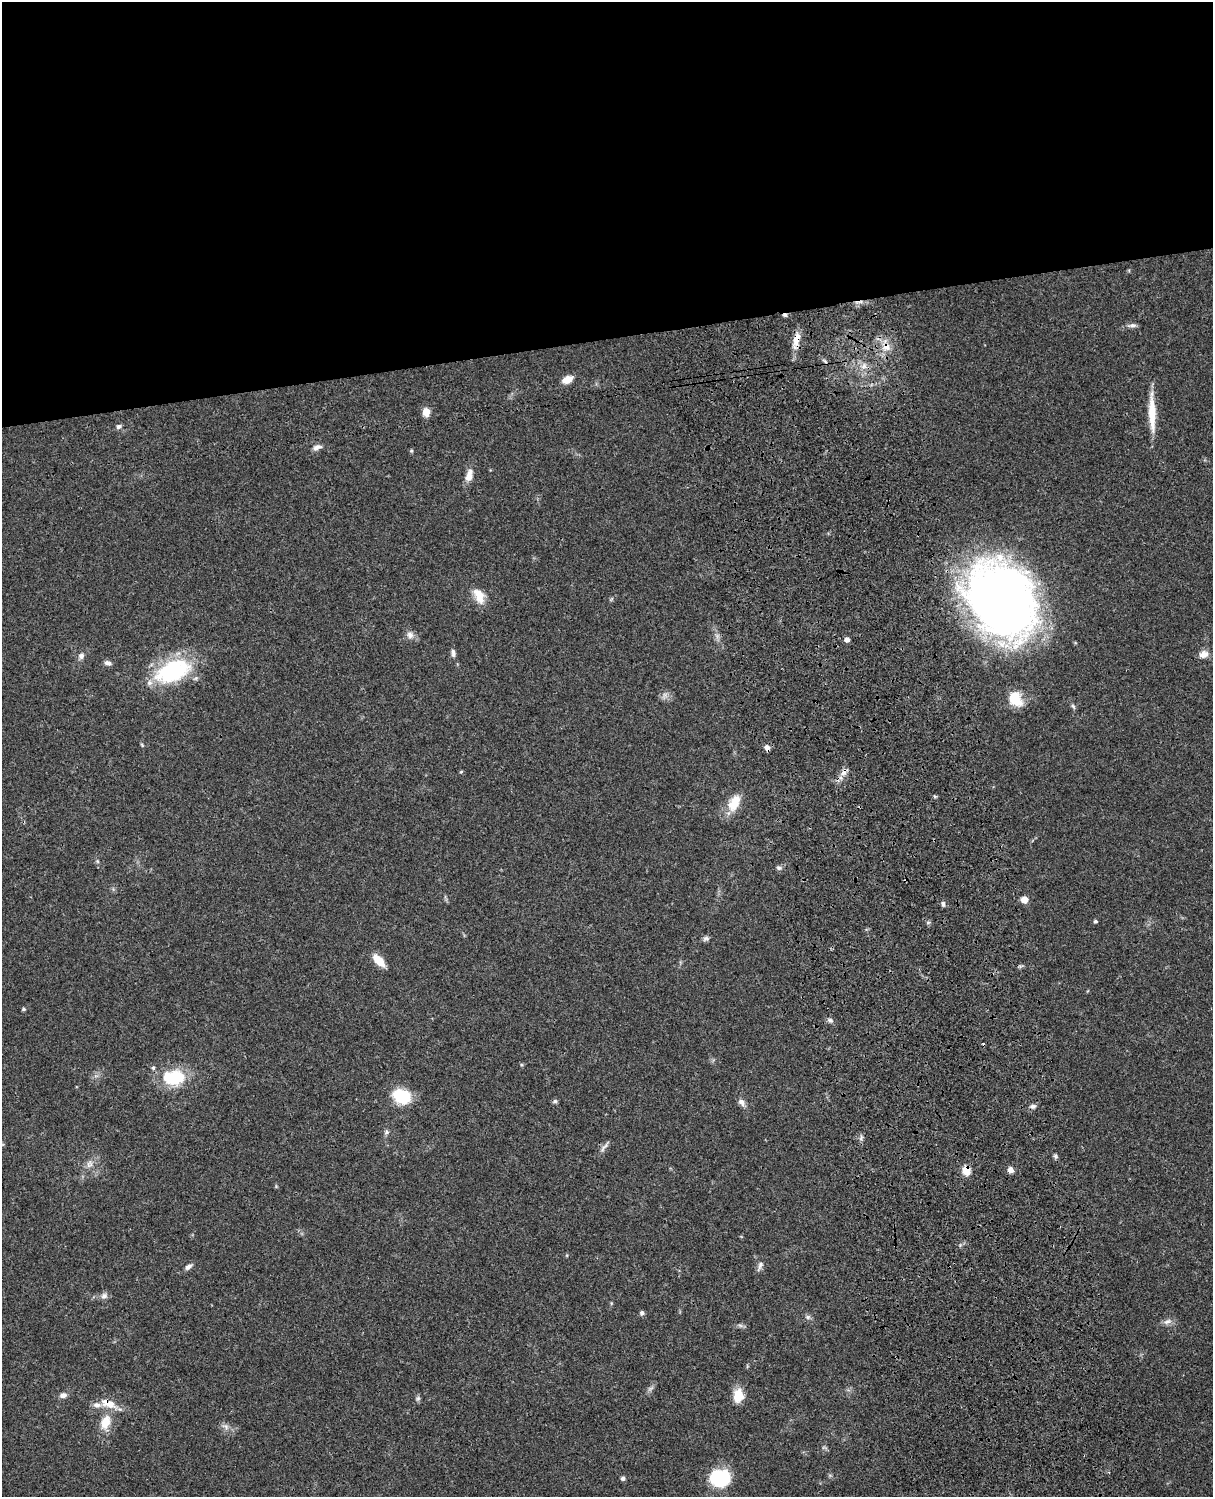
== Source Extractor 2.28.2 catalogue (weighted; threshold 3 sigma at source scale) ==
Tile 2 of 4 x 3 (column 2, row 1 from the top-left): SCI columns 1332-2542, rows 3265-4759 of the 5084 x 4921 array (HDU 1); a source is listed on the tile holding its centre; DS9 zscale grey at full resolution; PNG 1215 x 1499 px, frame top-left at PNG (2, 2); no overlay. Shown black and unused: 23% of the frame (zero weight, under 3 of 4 exposures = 6% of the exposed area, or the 3 px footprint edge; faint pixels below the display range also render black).
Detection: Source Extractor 2.28.2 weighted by HDU 2 'WHT'; one run over the whole footprint, this tile lists its part. Background 0.0745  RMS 0.0057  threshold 0.0258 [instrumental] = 3 sigma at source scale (4.5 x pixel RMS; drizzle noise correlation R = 1.50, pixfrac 1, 0.05/0.05 arcsec/px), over >= 5 px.
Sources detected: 75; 1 too faint to see at this stretch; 2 cosmic-ray / hot-pixel residue — not listed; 4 inside a brighter listed object's ellipse — not listed separately; the other 68 listed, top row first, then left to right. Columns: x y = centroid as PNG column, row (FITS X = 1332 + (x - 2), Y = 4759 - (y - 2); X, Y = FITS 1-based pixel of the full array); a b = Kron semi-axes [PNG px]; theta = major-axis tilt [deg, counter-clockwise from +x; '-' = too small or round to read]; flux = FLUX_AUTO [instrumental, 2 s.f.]
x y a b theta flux
1132 325 13 5 2 2
796 340 23 8 77 7.1
886 347 12 11 - 6.5
864 366 9 7 88 2.9
567 379 10 6 25 7.9
426 412 7 6 - 7
1152 413 47 8 -88 14
119 426 7 6 - 1.5
317 447 12 7 20 2.5
411 451 5 4 - 0.69
469 476 14 7 73 5.7
479 597 19 13 -68 7.3
1001 600 83 63 -58 380
410 635 10 9 - 3
717 636 7 6 - 1.7
847 640 5 4 - 3.1
453 653 10 5 -86 1.9
1204 654 12 9 20 3.8
81 656 8 7 - 2.2
108 663 9 6 -15 2
173 671 43 24 23 51
664 695 9 4 82 1.6
1015 699 17 13 -61 14
1073 706 8 4 -54 1.1
142 745 6 3 -46 0.61
767 747 7 6 - 2.4
461 772 5 4 - 0.63
844 772 11 8 62 3.1
935 796 6 4 -2 0.74
734 803 20 11 64 12
97 861 5 5 - 0.87
779 868 7 6 - 1.3
1024 900 5 5 - 9.4
943 904 7 4 -83 1.3
1095 921 4 4 - 1.1
928 923 6 4 2 0.87
706 938 9 6 19 1.5
379 961 12 7 -47 12
24 1009 5 4 - 0.9
830 1020 7 5 -16 1.5
173 1077 28 18 4 25
402 1096 17 13 -19 23
555 1101 6 5 - 1.2
741 1102 10 7 -56 2.6
1033 1106 8 6 2 1.7
386 1132 7 7 - 1.5
861 1138 9 4 69 1.3
604 1147 20 4 52 2
1055 1156 6 5 - 1.1
89 1164 11 9 61 3.4
966 1170 9 8 - 7.3
1010 1170 7 6 - 2.8
567 1255 5 3 - 0.51
760 1266 15 6 66 2.2
188 1267 9 6 36 2.1
104 1296 9 8 - 2.4
642 1313 5 5 - 1.7
808 1317 8 6 0 1.4
1167 1321 12 7 23 2.6
740 1325 7 4 -19 1.2
63 1395 9 6 5 2.5
738 1395 17 11 82 8.9
418 1399 7 5 69 1.2
110 1404 22 12 -5 8.2
105 1422 15 10 70 9.8
226 1426 11 7 -30 2.6
623 1478 5 5 - 1.5
720 1478 16 13 0 46
Overlapping masked pixels (flux is a lower limit): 7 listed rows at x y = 796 340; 886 347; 1001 600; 767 747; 844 772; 966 1170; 110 1404